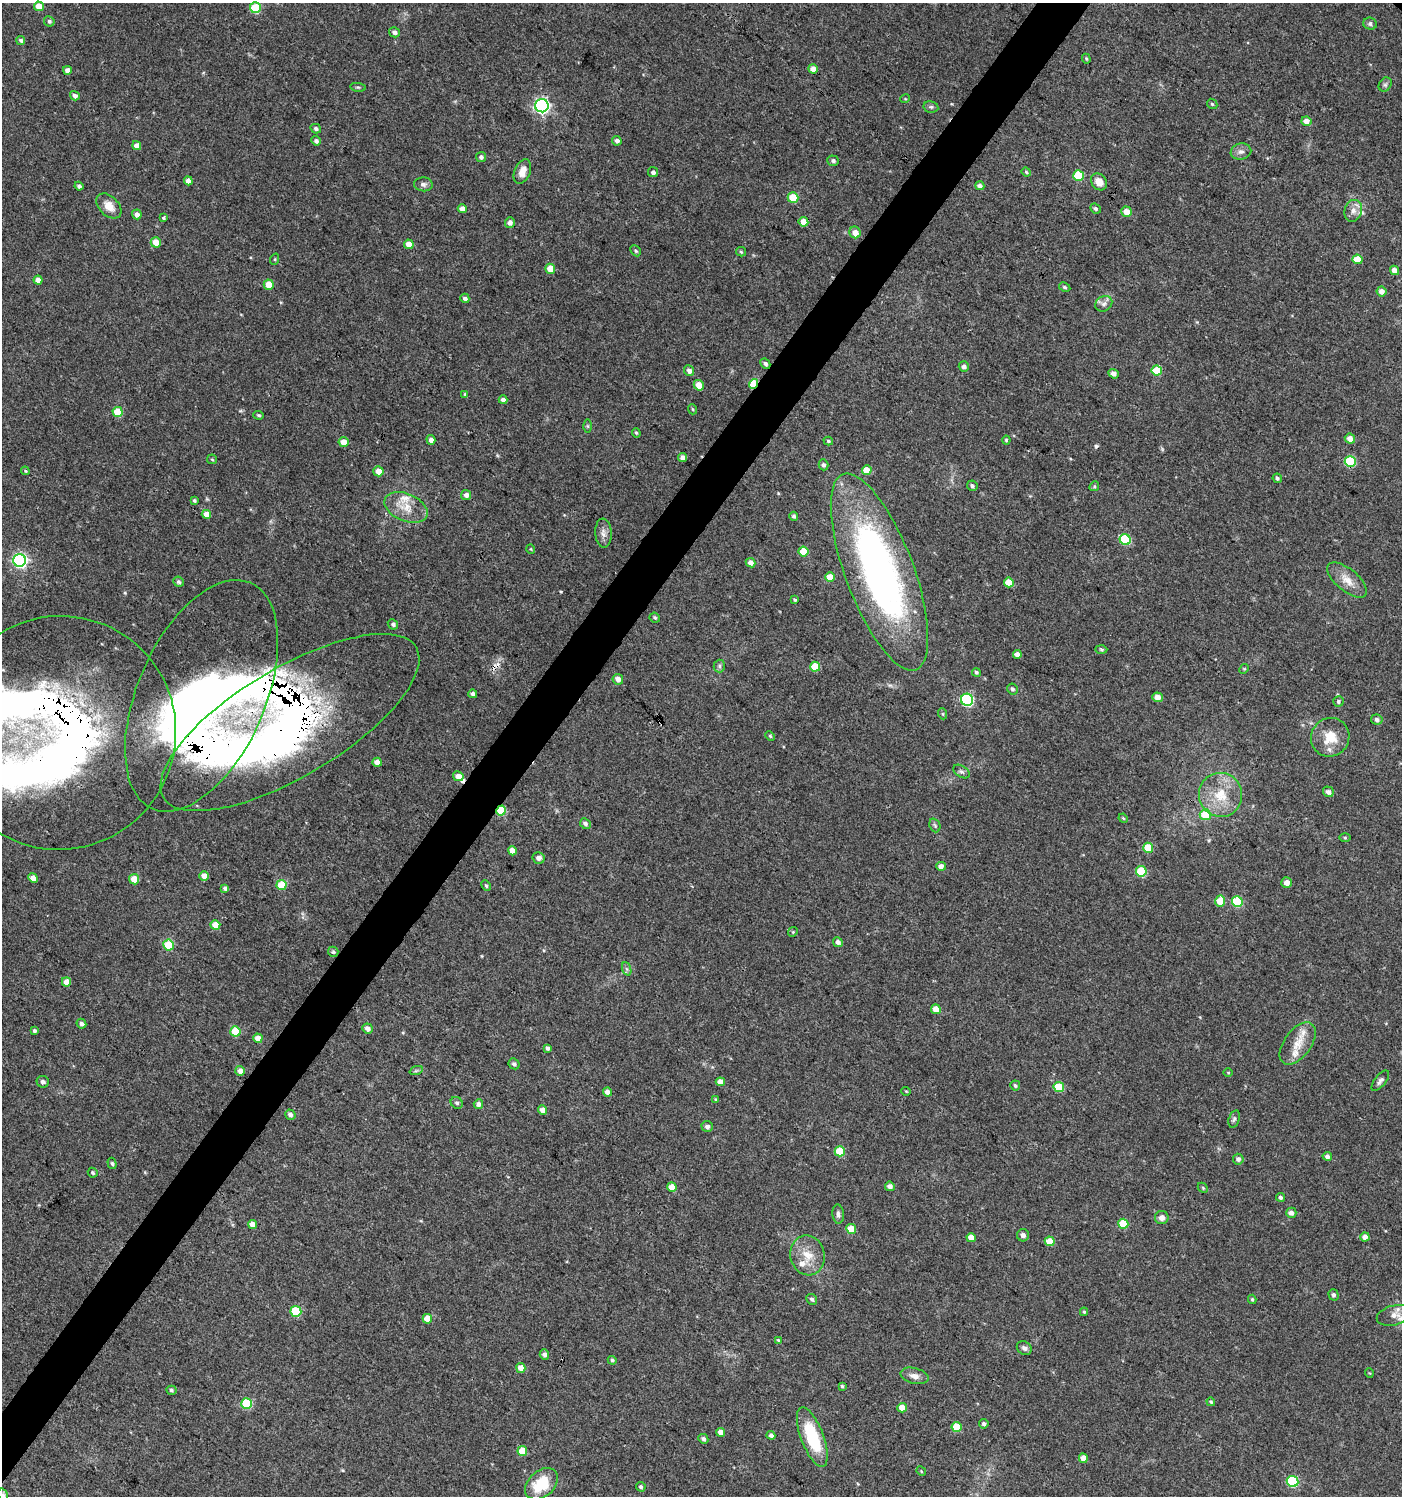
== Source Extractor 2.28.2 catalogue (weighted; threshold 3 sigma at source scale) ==
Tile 7 of 4 x 4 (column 3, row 2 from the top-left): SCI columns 3043-4442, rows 2990-4483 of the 6018 x 5985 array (HDU 1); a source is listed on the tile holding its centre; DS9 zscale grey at full resolution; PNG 1404 x 1498 px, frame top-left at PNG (2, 3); each listed source drawn as its Kron ellipse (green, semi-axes under 4 px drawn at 4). Shown black and unused: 4% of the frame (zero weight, under 3 of 4 exposures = <1% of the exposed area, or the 3 px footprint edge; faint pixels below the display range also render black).
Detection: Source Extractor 2.28.2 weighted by HDU 2 'WHT'; one run over the whole footprint, this tile lists its part. Background 0.0233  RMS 0.004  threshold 0.018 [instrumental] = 3 sigma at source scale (4.5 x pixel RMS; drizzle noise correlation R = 1.50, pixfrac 1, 0.0396/0.0396 arcsec/px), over >= 5 px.
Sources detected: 243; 1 inside a brighter object's white glare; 2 cosmic-ray / hot-pixel residue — neither listed nor drawn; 5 inside a brighter listed object's ellipse — not listed separately; the other 235 listed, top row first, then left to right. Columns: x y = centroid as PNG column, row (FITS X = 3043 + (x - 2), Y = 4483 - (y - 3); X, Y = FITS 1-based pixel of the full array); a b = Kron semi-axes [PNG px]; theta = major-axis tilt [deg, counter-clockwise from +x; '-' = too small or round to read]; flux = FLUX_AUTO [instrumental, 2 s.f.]
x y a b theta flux
39 6 5 5 - 5
255 8 5 5 - 20
49 21 5 5 - 0.87
1370 24 7 6 - 1.1
394 32 5 5 - 1.1
21 40 5 4 - 0.92
1086 59 5 4 - 0.54
813 69 5 4 - 3.5
67 70 4 4 - 2.3
1385 85 7 6 - 0.98
358 87 8 4 -8 0.57
75 96 5 4 - 1.7
905 99 5 3 - 0.36
1212 104 6 4 -44 0.55
542 106 6 6 - 100
931 107 7 5 -11 0.92
1306 121 5 4 - 2.6
316 129 5 4 - 1
316 141 5 4 - 1.1
617 141 5 4 - 1.5
137 146 4 4 - 2.8
1241 152 10 8 11 1.9
481 157 5 5 - 1.3
833 161 6 5 - 0.95
522 171 13 8 68 4
653 172 5 5 - 1.3
1026 172 5 4 - 0.55
1078 176 5 5 - 16
188 181 4 4 - 3.2
1099 182 9 7 -50 3.8
423 184 9 7 -5 1.4
79 186 4 4 - 1
980 186 5 4 - 1.8
793 198 5 5 - 12
109 206 15 9 -45 4.5
1095 208 5 4 - 0.96
462 209 4 4 - 3.1
1353 211 11 8 74 2.5
1126 212 5 5 - 4
137 214 5 4 - 1.9
163 218 4 4 - 0.53
510 222 5 5 - 1.7
803 222 5 4 - 4.5
855 232 6 5 - 3.5
156 242 5 5 - 5.5
409 244 5 4 - 3.2
636 251 6 4 -45 0.69
741 252 5 4 - 0.49
275 259 6 3 72 0.45
1358 259 5 4 - 5.8
550 269 5 5 - 6.2
1395 270 5 4 - 2.3
38 280 4 4 - 2.6
269 285 5 5 - 7.7
1065 287 6 4 -28 0.64
1382 291 5 5 - 2.5
465 298 5 4 - 1.4
1104 304 9 7 35 1.6
765 364 5 4 - 1.1
964 367 5 5 - 1.6
1157 370 5 5 - 11
689 371 5 5 - 2
1114 374 5 4 - 1.7
753 384 5 4 - 16
699 385 5 4 - 5.2
465 394 4 4 - 0.5
503 400 4 4 - 1.7
692 409 5 3 - 0.39
118 412 5 5 - 12
259 415 5 4 - 0.6
588 426 6 4 -89 0.59
636 433 5 4 - 0.55
1350 439 5 5 - 2.8
431 440 5 4 - 2.1
1006 440 4 4 - 0.55
828 441 5 4 - 0.73
344 442 5 5 - 4.7
683 457 4 4 - 2.6
212 459 5 4 - 0.53
1350 462 5 5 - 25
823 465 5 4 - 1
867 470 5 5 - 7
25 471 4 3 - 0.54
378 471 5 5 - 3.6
1277 478 5 4 - 0.81
972 486 5 5 - 0.9
1094 486 5 4 - 0.52
466 495 5 5 - 1.9
194 500 4 3 - 0.65
406 507 23 13 -23 7.1
206 514 4 4 - 3.6
794 516 4 4 - 0.83
603 533 14 8 -86 2.4
1125 540 6 5 - 19
531 549 5 3 - 0.32
803 552 5 5 - 7.8
20 560 6 6 - 87
751 563 5 4 - 2.1
879 572 104 34 -69 160
830 577 5 4 - 4
1347 580 24 11 -40 5.3
178 582 5 5 - 0.91
1009 582 5 5 - 6.3
795 600 4 3 - 0.56
655 618 5 4 - 0.7
393 624 5 4 - 1.1
1101 650 6 4 -2 0.61
1017 654 4 4 - 2.2
719 666 6 6 - 0.87
815 667 5 5 - 11
1244 669 5 4 - 0.43
976 672 4 4 - 0.7
618 679 5 5 - 2.1
1012 689 5 5 - 0.96
473 694 4 4 - 1.6
201 696 123 64 66 280
1157 697 5 4 - 3.1
967 700 6 6 - 55
1338 702 5 5 - 0.78
943 714 5 3 - 0.41
1377 720 6 5 - 1.2
290 722 147 54 31 340
60 733 117 116 - 420
770 736 5 4 - 0.54
1330 737 20 19 - 9.2
377 762 4 4 - 3.5
961 772 9 5 -34 1.1
458 776 5 5 - 3.6
1328 792 5 5 - 1.4
1221 795 22 21 - 13
501 811 5 4 - 14
1205 815 5 5 - 10
1123 818 5 3 - 0.42
585 824 6 5 - 1.1
935 825 7 5 -68 0.77
1345 837 5 4 - 0.53
1148 848 5 5 - 9.8
512 851 5 4 - 2.8
539 858 6 5 - 1.6
941 866 4 4 - 2.1
1141 871 5 5 - 19
204 876 5 4 - 3.8
33 878 5 4 - 3.4
134 879 5 5 - 7.1
1287 882 5 5 - 2.6
282 885 5 5 - 13
486 886 5 3 - 0.56
225 888 4 4 - 1.3
1220 901 5 5 - 6.5
1237 902 5 5 - 21
215 925 5 4 - 5.9
793 932 5 4 - 0.47
838 942 5 4 - 1.6
169 945 5 5 - 18
333 952 5 5 - 0.68
627 969 7 4 -70 0.83
66 982 4 4 - 4.1
936 1009 5 4 - 4.9
81 1024 5 4 - 1
367 1028 5 5 - 1.8
34 1031 4 4 - 0.74
235 1031 5 5 - 13
258 1038 5 4 - 3.8
1298 1043 24 13 54 6.7
548 1048 4 4 - 0.99
514 1064 6 5 - 1
240 1071 5 4 - 2.7
416 1071 7 4 19 0.64
1228 1073 5 3 - 0.32
1380 1081 12 5 52 1.3
43 1082 6 5 - 1.3
720 1082 4 4 - 3
1015 1086 5 5 - 0.72
1059 1087 5 5 - 12
906 1091 5 3 - 0.32
607 1092 4 4 - 2.2
716 1099 4 4 - 0.39
457 1103 6 5 - 0.87
478 1104 5 4 - 1.5
543 1110 4 4 - 3
290 1115 5 5 - 1.3
1234 1119 9 5 73 0.93
707 1127 6 5 - 1.5
840 1151 5 5 - 11
1327 1156 4 4 - 1.3
1238 1159 5 5 - 1.3
112 1163 6 4 -73 0.67
93 1173 5 4 - 0.61
890 1186 5 4 - 1.9
672 1187 5 4 - 4.7
1203 1188 6 4 -46 0.5
1281 1197 4 4 - 0.95
1291 1213 5 5 - 1.9
838 1214 9 6 -86 1.4
1162 1218 7 6 - 2.3
252 1224 4 4 - 2.4
1123 1224 5 5 - 13
851 1229 5 5 - 7.1
1023 1235 6 6 - 1.6
1365 1237 4 4 - 2.1
971 1238 5 4 - 4.2
1050 1241 5 4 - 5.7
807 1255 20 17 -78 7.7
1333 1295 5 5 - 1.1
812 1299 6 5 - 0.97
1252 1299 4 3 - 0.52
296 1311 5 5 - 17
1084 1312 4 4 - 0.54
1394 1315 17 10 14 4
427 1319 5 4 - 5.1
778 1340 4 4 - 0.43
1024 1348 8 6 -35 1.3
544 1355 5 4 - 1.4
612 1360 4 4 - 0.66
521 1368 5 4 - 3.6
1369 1373 5 3 - 0.32
914 1376 14 8 -14 2.6
842 1386 4 4 - 0.55
171 1390 5 4 - 0.71
1211 1402 4 4 - 0.59
247 1404 5 5 - 18
902 1408 5 4 - 3.7
984 1424 5 4 - 0.86
956 1427 5 5 - 8.4
721 1432 4 4 - 2.7
771 1435 4 4 - 1.1
812 1437 32 11 -69 21
703 1439 5 4 - 1.1
522 1451 5 5 - 8
1083 1458 4 4 - 3.3
921 1471 5 4 - 0.46
1292 1481 6 5 - 27
541 1484 19 13 41 15
641 1487 5 4 - 0.75
3 1495 7 5 -73 1.2
Overlapping masked pixels (flux is a lower limit): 6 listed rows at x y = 753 384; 879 572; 201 696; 290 722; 60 733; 501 811
Isophote crosses this tile's border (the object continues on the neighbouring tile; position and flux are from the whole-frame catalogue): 2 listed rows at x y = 60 733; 3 1495